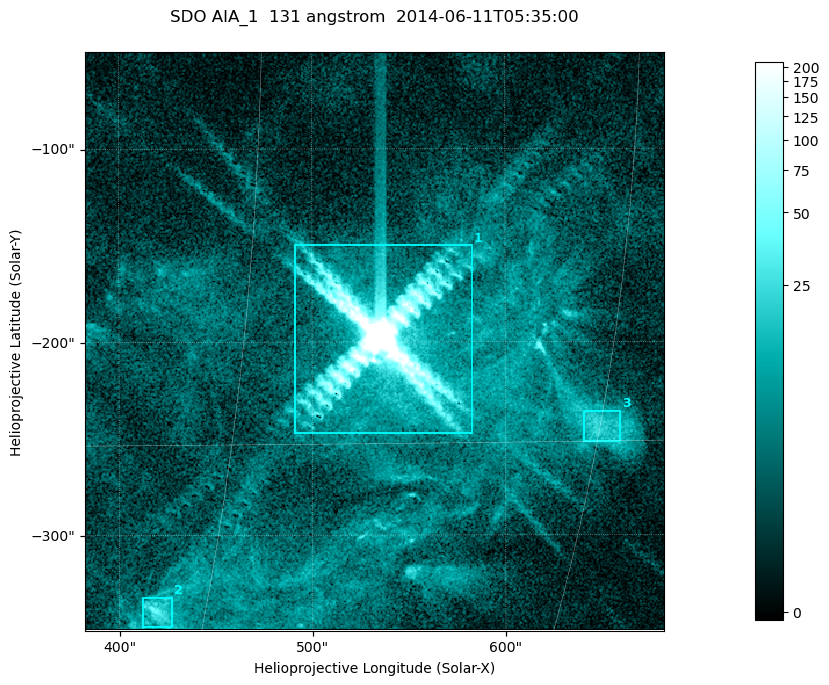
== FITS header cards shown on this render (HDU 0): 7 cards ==
TELESCOP= 'SDO     '           /
INSTRUME= 'AIA_1   '           /
WAVELNTH=                  131 /
WAVEUNIT= 'angstrom'           /
DATE-OBS= '2014-06-11T05:35:00.32' /
CTYPE1  = 'HPLN-TAN'           /
CTYPE2  = 'HPLT-TAN'           /

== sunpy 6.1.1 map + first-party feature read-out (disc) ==
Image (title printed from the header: SDO AIA_1  131 angstrom  2014-06-11T05:35:00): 499 x 499 px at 0.601 arcsec/px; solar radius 945 arcsec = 1573 px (partial field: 3.2% of the solar disc is inside the frame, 100% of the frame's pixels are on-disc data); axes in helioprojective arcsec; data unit not stated in the header (colour bar unlabelled)
Orientation: roll -0.139 deg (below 1 deg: not rotated)
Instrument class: DISC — disc imager (sunpy class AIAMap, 131 A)
Bright regions (active regions / flare kernels): reference = the on-disc median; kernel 5 px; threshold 5 sigma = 12.7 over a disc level ~3.01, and >= 1.15x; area >= 249 px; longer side >= 6 px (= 3.6 arcsec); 3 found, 3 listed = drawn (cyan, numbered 1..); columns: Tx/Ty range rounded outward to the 2 arcsec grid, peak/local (2 s.f.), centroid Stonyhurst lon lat
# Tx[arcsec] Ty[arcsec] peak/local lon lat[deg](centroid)
1 490..584 -248..-150 5147 +35 -12
2 412..428 -348..-332 13 +28 -20
3 640..660 -252..-236 7.7 +45 -15